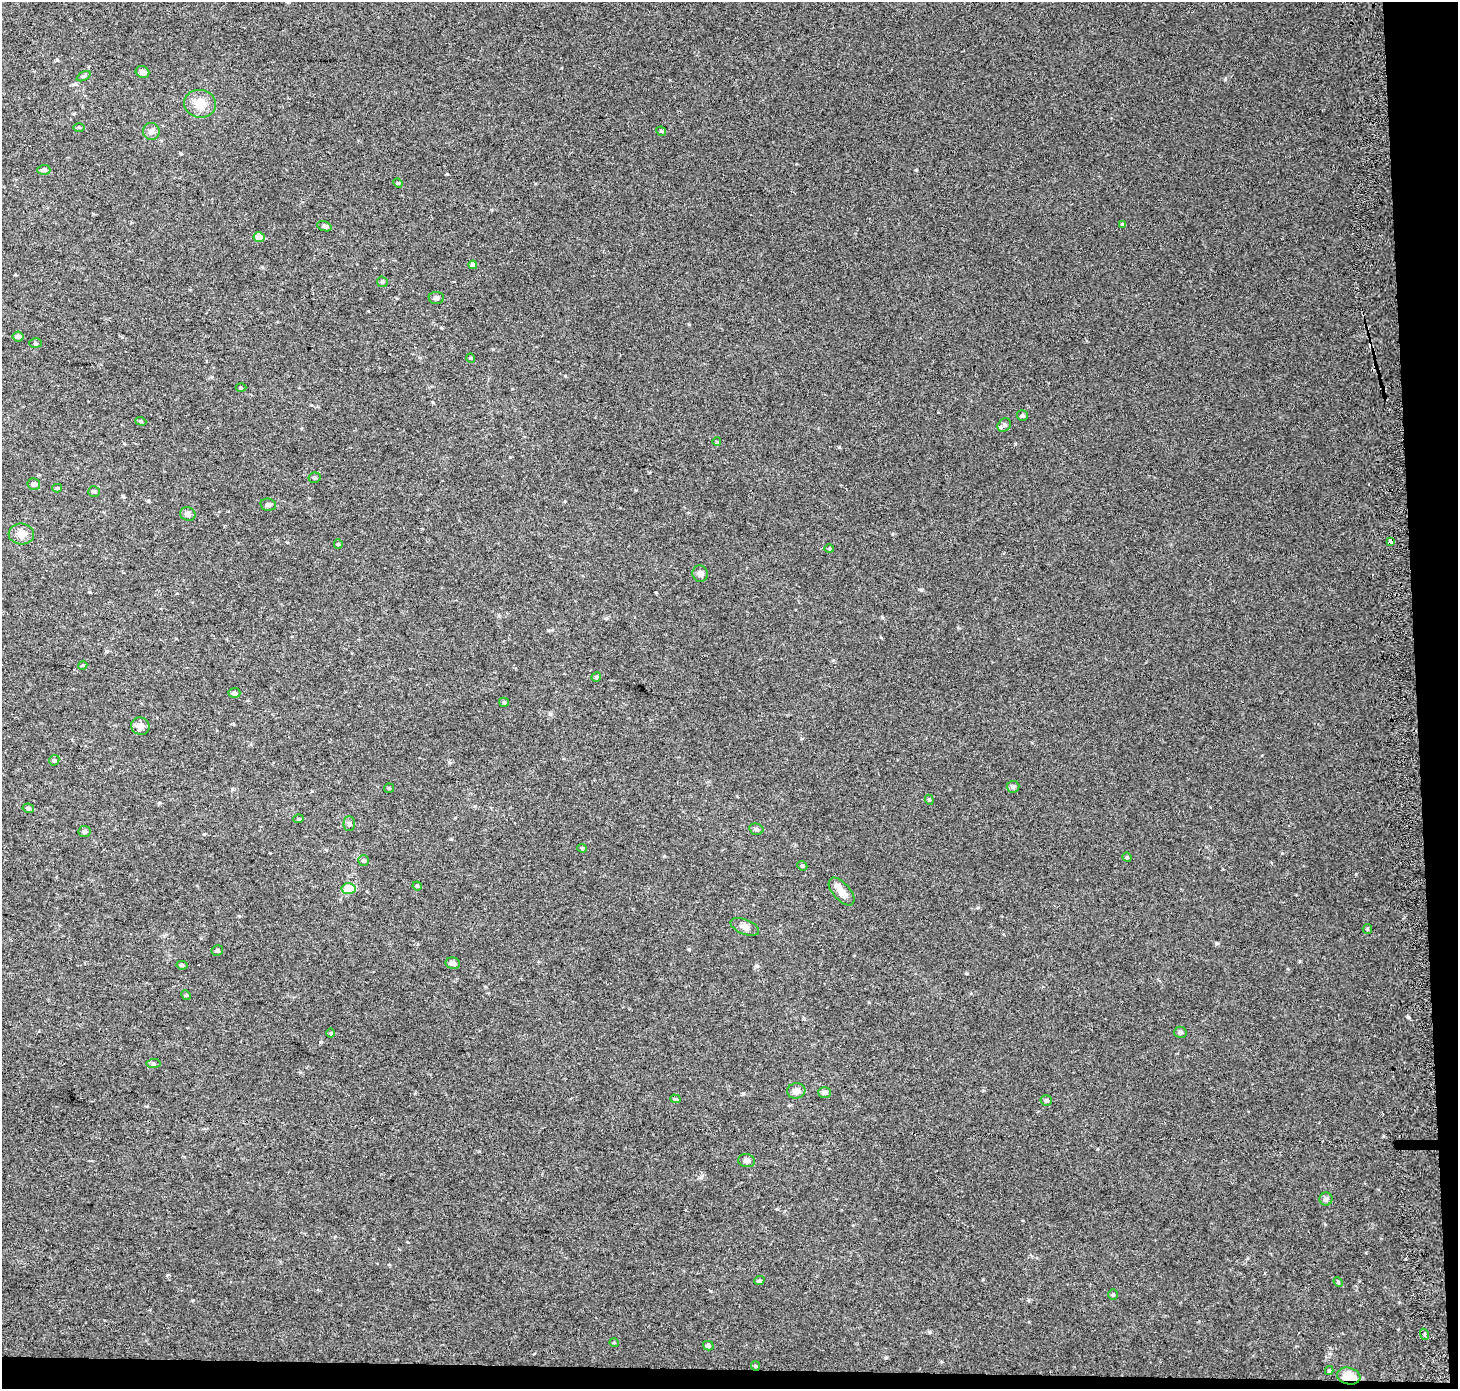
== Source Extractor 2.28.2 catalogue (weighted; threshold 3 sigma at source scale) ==
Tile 9 of 3 x 3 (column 3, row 3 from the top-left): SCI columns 2986-4441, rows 1-1387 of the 4514 x 4169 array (HDU 1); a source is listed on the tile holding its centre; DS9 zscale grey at full resolution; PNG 1460 x 1391 px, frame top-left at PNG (2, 2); each listed source drawn as its Kron ellipse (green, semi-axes under 4 px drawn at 4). Shown black and unused: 4% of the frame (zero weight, under 2 of 3 exposures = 2% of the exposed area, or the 3 px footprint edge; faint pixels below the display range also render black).
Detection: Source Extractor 2.28.2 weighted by HDU 2 'WHT'; one run over the whole footprint, this tile lists its part. Background 0.0549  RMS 0.012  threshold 0.054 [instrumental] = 3 sigma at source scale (4.5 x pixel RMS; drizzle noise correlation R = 1.50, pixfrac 1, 0.0396/0.0396 arcsec/px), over >= 5 px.
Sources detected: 80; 1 cosmic-ray / hot-pixel residue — neither listed nor drawn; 1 inside a brighter listed object's ellipse — not listed separately; the other 78 listed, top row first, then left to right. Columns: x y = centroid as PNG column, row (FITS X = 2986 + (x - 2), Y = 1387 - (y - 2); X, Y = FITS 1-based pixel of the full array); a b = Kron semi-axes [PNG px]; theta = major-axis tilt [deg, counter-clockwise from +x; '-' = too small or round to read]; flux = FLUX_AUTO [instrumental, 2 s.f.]
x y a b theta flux
142 72 7 5 -22 5.2
84 76 7 4 26 1.8
200 104 16 14 -7 18
79 127 5 3 - 1.1
661 131 5 4 - 1.3
151 132 8 8 - 4.5
44 170 6 5 - 3.5
398 183 5 4 - 1.4
1122 224 4 3 - 1.3
324 226 7 4 -19 2
259 237 5 5 - 16
473 265 4 4 - 4.1
382 282 6 5 - 1.9
436 298 8 6 -4 2.7
18 336 5 5 - 4.3
35 343 6 5 - 2
471 358 5 3 - 0.96
241 387 5 3 - 1.2
1022 415 5 5 - 2.1
141 421 6 4 -19 1.6
1004 425 7 6 - 2.9
717 442 4 3 - 0.96
315 478 6 5 - 2
34 484 6 5 - 4.1
57 488 5 3 - 2
94 492 6 5 - 2.6
268 505 8 6 -12 2.9
188 514 8 6 -21 4.1
21 534 13 10 -3 9.8
1391 542 4 4 - 36
338 544 4 4 - 1.3
829 549 5 3 - 1.2
700 574 8 7 - 4.3
83 665 4 3 - 1.2
596 677 5 4 - 2
234 693 6 5 - 2.8
504 702 5 4 - 1.6
140 726 9 8 - 7.7
54 760 5 4 - 1.8
1013 787 6 5 - 2.3
389 788 5 4 - 1.3
929 800 5 4 - 1.4
28 808 6 4 -11 2.1
298 819 5 4 - 1.3
349 823 7 5 89 2.3
756 829 7 5 -14 2.5
85 831 6 5 - 2.8
582 848 4 4 - 1.4
1127 857 5 4 - 1.5
363 860 5 5 - 2.1
802 866 5 4 - 1.7
417 886 4 4 - 1.5
348 889 7 5 5 29
841 892 17 8 -48 9.1
745 927 15 7 -22 6
1367 929 5 4 - 1.3
217 951 6 5 - 2.3
453 963 7 6 - 4
182 965 5 4 - 2
186 995 5 4 - 1.4
1180 1032 6 5 - 2.4
331 1033 5 3 - 1.1
153 1064 7 4 6 1.9
796 1091 9 7 10 6.7
825 1093 6 5 - 3.8
675 1099 5 4 - 1.4
1046 1100 5 5 - 2.7
747 1161 8 6 -11 3.7
1326 1199 6 6 - 2.7
759 1281 5 4 - 2.1
1338 1282 5 4 - 1.5
1113 1295 5 4 - 1.7
1424 1334 5 3 - 1.3
614 1343 5 3 - 1
708 1346 5 4 - 3.1
755 1366 5 4 - 1.5
1329 1371 4 4 - 1.3
1349 1376 12 8 -11 20
Overlapping masked pixels (flux is a lower limit): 2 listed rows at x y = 1391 542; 1349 1376
Unlisted compact peaks at least as high as the median listed source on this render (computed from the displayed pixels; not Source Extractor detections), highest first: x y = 1408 1017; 321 1042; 1225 79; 1216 943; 447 174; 921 590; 929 1332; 916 170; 1356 874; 886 1358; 656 592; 882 617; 1282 853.